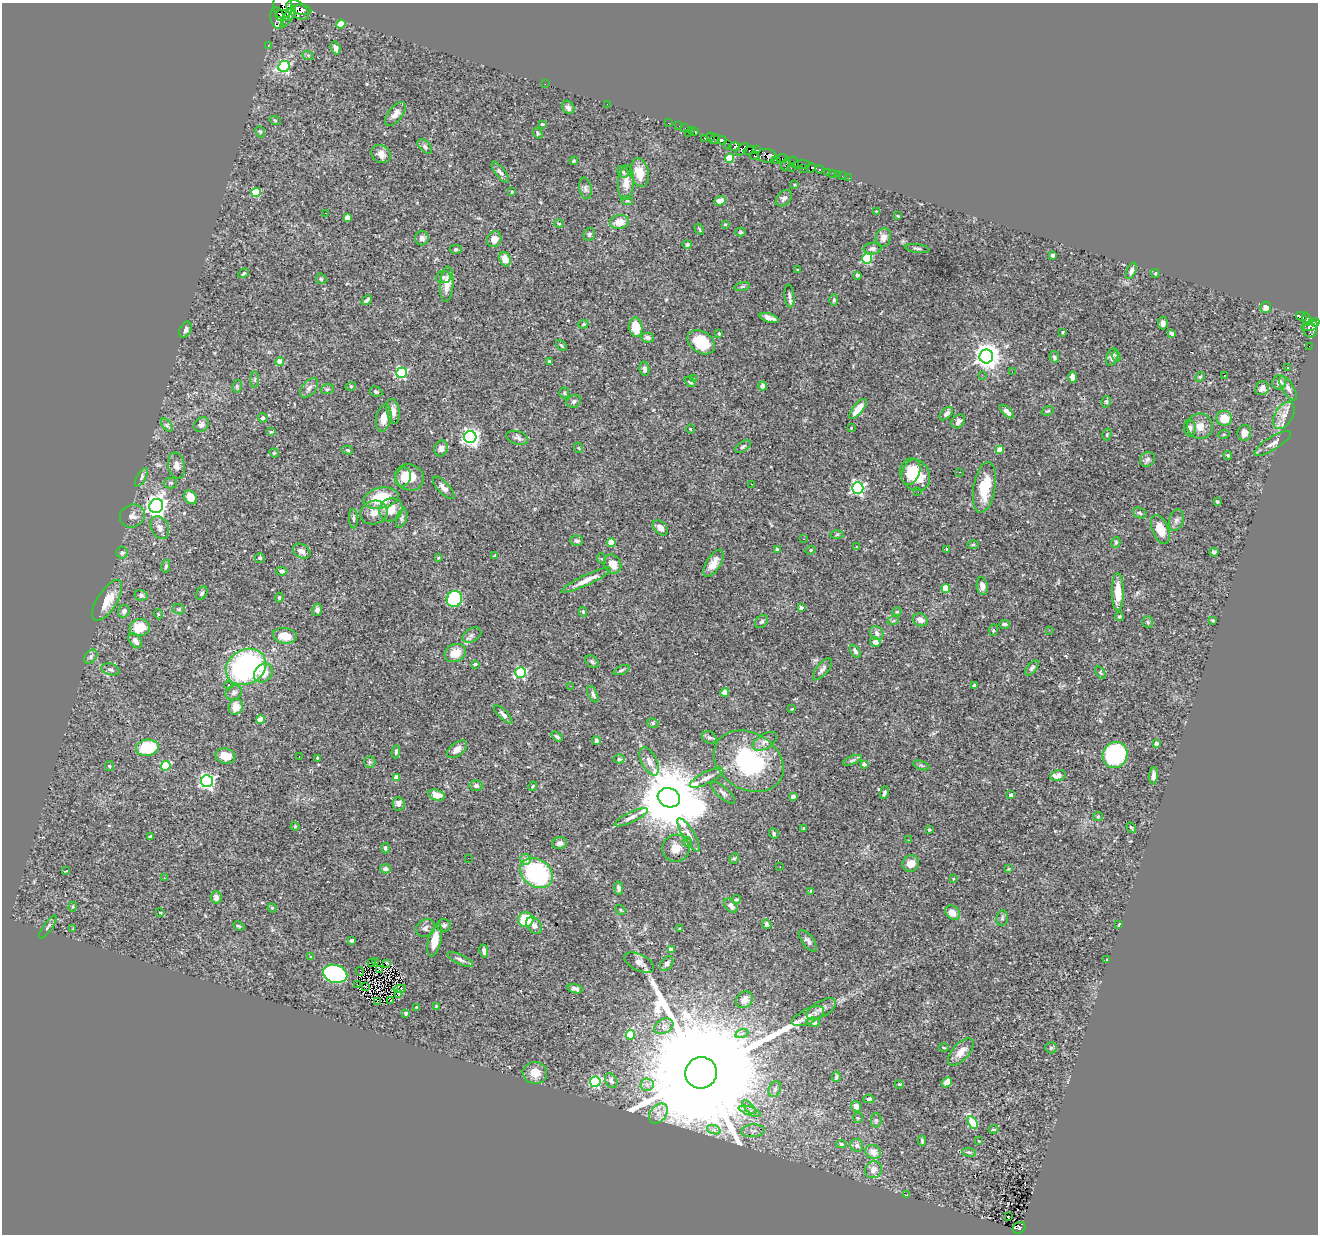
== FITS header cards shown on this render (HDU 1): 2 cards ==
NAXIS1  =                 1316
NAXIS2  =                 1232

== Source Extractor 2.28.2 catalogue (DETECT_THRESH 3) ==
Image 1316 x 1232 px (HDU 1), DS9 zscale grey, 1 PNG px = 1 image px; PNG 1320 x 1236 px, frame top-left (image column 1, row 1232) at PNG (2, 3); each listed source drawn as its Kron ellipse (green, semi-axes under 4 px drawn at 4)
Background 0.517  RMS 0.018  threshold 0.055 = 3 sigma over >= 5 px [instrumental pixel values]
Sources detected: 427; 2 with non-positive FLUX_AUTO (blend fragments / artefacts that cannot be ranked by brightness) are neither listed nor drawn; the other 425 listed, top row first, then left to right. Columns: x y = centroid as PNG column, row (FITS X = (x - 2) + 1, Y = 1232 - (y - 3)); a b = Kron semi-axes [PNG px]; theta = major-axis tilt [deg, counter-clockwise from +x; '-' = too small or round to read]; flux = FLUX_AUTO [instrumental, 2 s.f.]
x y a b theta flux
282 6 12 9 -84 4300
297 10 12 7 -37 7200
302 10 9 5 -5 2400
282 15 7 5 -4 2000
288 17 13 4 59 2300
277 18 11 6 -82 1200
341 24 4 4 - 26
268 45 3 2 - 13
335 48 6 4 -73 5.3
308 55 6 4 -19 1.7
284 66 6 5 - 150
545 84 2 2 - 3.8
607 104 2 2 - 2.9
568 107 7 5 -52 5.4
395 114 14 7 53 9.8
275 120 6 3 -19 1.4
668 123 2 2 - 9.3
542 124 4 3 - 0.96
679 126 2 2 - 10
685 128 2 2 - 9
691 130 2 2 - 13
695 131 3 2 - 28
260 132 6 4 -66 1.6
538 133 6 4 -59 1.4
688 133 2 2 - 61
711 137 4 3 - 330
705 139 2 2 - 9.8
715 139 5 3 - 200
722 140 4 4 - 720
728 145 2 2 - 11
425 146 9 5 -47 3.2
734 147 5 3 - 3400
742 149 7 4 44 520
750 150 6 4 18 380
757 150 4 3 - 200
381 154 10 8 -35 7.7
754 155 4 3 - 380
767 156 9 6 -8 780
730 158 4 4 - 55
782 158 5 3 - 460
776 160 4 3 - 240
574 161 4 3 - 1.2
794 162 6 3 -59 53
786 164 7 4 70 250
802 165 8 4 3 100
792 167 3 2 - 14
811 168 5 4 - 640
803 169 3 2 - 18
819 169 4 3 - 130
500 172 12 4 -53 4
623 172 6 5 - 2.4
828 172 3 3 - 35
639 173 14 9 -79 17
832 173 3 2 - 11
837 175 2 2 - 12
842 176 2 2 - 4
849 178 2 2 - 5.3
626 183 17 8 86 11
795 185 3 3 - 1.1
585 188 11 6 -79 3.8
512 192 3 2 - 0.92
256 193 5 4 - 52
784 198 9 6 46 4.2
627 201 6 4 -17 1.6
720 201 6 4 23 7.3
876 211 4 3 - 0.99
325 213 2 2 - 13
898 216 3 3 - 1.1
347 218 4 4 - 15
619 222 9 7 7 14
559 223 5 3 - 0.99
725 224 3 3 - 1.7
699 229 6 2 -60 1.1
741 232 5 4 - 1.9
589 234 7 5 57 2.6
883 237 9 7 73 8
422 238 7 7 - 5.3
494 239 8 7 - 8.2
687 245 4 4 - 2.7
873 248 9 5 6 4.5
917 248 12 3 -8 2.5
456 249 6 4 0 1.7
1053 255 4 3 - 3.8
505 259 7 5 -70 12
867 259 5 5 - 94
797 270 3 2 - 1
1131 271 9 4 66 4.2
244 273 6 3 32 1.4
1155 273 4 3 - 1.3
857 275 4 3 - 4.3
443 277 7 6 - 3.1
321 279 6 4 -44 1.8
447 284 18 6 86 13
742 286 8 4 9 2.1
789 296 11 5 -84 3.9
367 300 6 3 44 2.7
834 300 6 4 87 2.3
1266 307 5 5 - 8.7
1301 316 5 4 - 160
769 318 10 4 -18 7.3
1306 319 6 4 -80 250
1315 322 4 4 - 660
1163 323 6 4 -85 4.6
583 324 5 4 - 1.6
1310 326 8 4 15 410
636 327 10 6 -81 30
185 330 8 5 63 4.2
1310 330 7 7 - 360
1062 332 3 3 - 1.5
719 333 4 3 - 2
1171 333 4 3 - 6.6
648 338 6 5 - 3.9
701 342 15 10 -35 35
561 345 6 3 -45 1.6
1309 346 2 2 - 3.8
986 356 7 7 - 1200
1116 356 5 4 - 1.7
1054 357 6 4 -78 3.1
1112 357 9 5 70 5.3
280 361 4 4 - 11
549 362 4 3 - 1.6
1287 368 3 2 - 1.3
644 369 7 4 -84 4.6
1012 372 2 2 - 0.64
401 373 5 5 - 150
982 375 3 2 - 2
1224 376 2 2 - 0.84
1073 377 6 4 -88 5.8
1200 377 5 4 - 1.3
693 378 3 2 - 1.9
255 380 8 4 -90 2.3
690 382 6 4 -37 2.4
1279 382 7 6 - 7.4
237 386 6 5 - 2.1
351 386 5 3 - 1.3
763 386 4 4 - 4.5
309 388 11 6 50 5.2
1262 388 7 6 - 9.5
1288 388 14 6 -59 5.2
327 389 6 5 - 2.1
376 392 6 5 - 2
564 393 5 5 - 1.6
574 401 7 6 - 3.4
1106 402 6 4 78 1.8
858 409 12 5 50 14
393 411 12 6 -81 7.4
1048 411 6 4 19 2
1007 412 8 4 -45 5
946 414 8 5 45 4.7
1284 415 15 9 59 11
263 418 5 4 - 2.5
384 418 13 7 79 11
1224 418 8 7 - 23
958 421 7 6 - 4.5
201 424 8 6 38 4.1
167 425 7 4 -53 2.2
1200 426 13 12 - 13
851 428 3 2 - 0.79
1190 428 8 6 -87 4.2
690 429 4 3 - 1.1
271 432 5 4 - 1.4
1244 433 8 6 82 8.2
1107 434 6 4 75 1.8
1224 434 6 3 19 1.3
470 437 6 6 - 470
517 438 11 6 -16 4.6
1273 443 21 6 31 7.6
743 447 9 4 36 2.4
441 448 8 7 - 8.2
579 448 5 3 - 0.92
347 450 6 4 -17 1.7
999 450 4 4 - 20
274 453 5 4 - 1.2
1228 455 4 4 - 1.7
1147 460 8 7 - 3.4
176 466 13 8 -80 6.8
911 472 13 8 68 24
960 472 2 2 - 0.97
915 475 17 14 -55 43
141 477 10 4 61 2.9
403 477 10 7 71 6.9
410 477 14 13 - 21
170 483 6 5 - 2.1
751 484 2 2 - 0.67
984 487 25 11 80 41
444 488 14 5 -47 5.9
858 488 6 6 - 260
918 492 2 2 - 1.6
190 497 7 6 - 15
381 498 17 10 11 46
1217 502 4 3 - 1.4
156 506 7 6 - 650
391 510 12 11 - 18
374 513 14 11 18 11
1140 513 7 5 -21 2.9
132 516 12 11 - 7.2
402 518 10 5 73 2.7
353 519 10 4 -89 2.7
1176 520 11 7 74 4.5
160 528 12 8 -63 7.9
660 528 9 6 -43 7.4
1160 530 15 8 -68 20
837 534 6 4 2 1.8
803 539 2 2 - 2.1
577 541 6 5 - 3.2
611 542 4 4 - 26
1116 542 5 4 - 2.1
973 545 6 4 1 1.4
857 547 4 3 - 0.92
777 549 3 3 - 2.8
946 549 3 2 - 0.85
811 550 5 4 - 2.2
302 551 9 6 -32 6.5
1214 552 4 3 - 2.2
122 553 6 5 - 3.3
495 556 3 3 - 1.7
260 558 5 5 - 2.7
438 558 4 2 - 0.94
602 559 5 3 - 1
714 563 15 7 58 13
613 564 10 8 -58 14
166 566 6 4 78 2.3
282 571 6 4 -3 2.8
586 580 27 5 25 13
982 586 9 5 -81 5.8
946 589 4 4 - 31
1118 592 19 6 -90 23
202 593 7 5 61 2.9
141 595 7 5 -12 3.6
279 598 5 4 - 2
454 599 8 7 - 120
107 600 23 9 58 22
801 608 4 3 - 5.4
179 609 6 5 - 2.2
317 610 6 5 - 3.5
124 611 6 5 - 3.5
583 612 5 4 - 1.6
897 612 5 3 - 1.1
158 614 5 3 - 1
1119 616 4 4 - 2
920 620 8 6 -24 8.1
1213 620 3 3 - 1.7
893 621 6 3 18 1.6
762 622 7 5 45 2.5
1148 622 6 5 - 2
1005 624 5 3 - 2.9
140 628 10 8 12 26
993 630 6 3 82 1.2
1049 630 3 3 - 1.8
877 633 7 6 - 5.7
472 635 10 7 29 4.3
285 636 12 7 -8 20
135 641 8 5 -52 7.4
875 642 5 4 - 6.5
855 651 7 4 -57 3.2
455 653 11 9 23 17
91 657 8 5 51 3.1
592 662 7 5 -39 2.8
475 664 4 3 - 2.4
246 667 21 17 30 230
1032 668 9 4 49 2.7
110 669 9 5 -16 3.3
822 669 13 5 51 5
622 670 8 4 24 2.1
520 672 5 5 - 140
1100 672 7 4 -59 1.7
263 673 10 8 48 16
229 685 4 4 - 1.3
571 686 2 2 - 4.8
974 686 3 3 - 2.2
725 692 5 4 - 7.4
234 693 8 7 - 4.2
593 694 9 4 -65 3.4
236 707 8 7 - 14
792 709 3 2 - 1.2
503 714 12 4 -45 4
261 720 4 4 - 29
653 723 6 4 -16 2.2
557 736 6 3 -32 2.3
709 737 7 6 - 3
596 741 4 4 - 2.4
765 741 14 7 33 7.3
1156 743 4 3 - 5.5
147 748 11 8 8 56
457 749 11 6 39 7.3
396 752 6 4 83 2.2
1115 755 13 12 - 150
225 756 10 7 -15 17
299 757 2 2 - 0.67
317 758 3 2 - 1.1
619 759 5 4 - 2
852 760 10 4 23 2.6
649 761 15 7 -63 9.3
749 761 37 28 -31 140
370 762 6 5 - 2.5
864 764 4 4 - 6.3
921 765 8 3 -19 2.2
109 766 5 4 - 1.4
166 766 5 4 - 54
1058 776 8 5 14 14
1153 776 9 4 86 5.9
396 777 4 4 - 11
706 778 18 6 28 8.9
207 781 6 6 - 280
476 786 6 5 - 3.3
533 786 5 3 - 1.3
884 792 7 4 78 3.4
723 793 15 5 -41 4.6
437 795 8 5 -17 9.4
1011 795 4 3 - 5.1
793 796 4 4 - 8
669 798 11 9 -21 16000
399 804 6 6 - 6.8
1098 816 5 4 - 1.5
631 817 18 5 26 7.3
295 826 4 4 - 1.2
804 828 4 3 - 1.3
1131 828 6 2 -58 1.6
929 830 4 3 - 1.2
774 834 5 4 - 1.9
689 835 19 6 -58 9
150 836 3 3 - 2.9
909 840 2 2 - 0.86
687 842 5 4 - 1.8
560 843 7 6 - 3.7
385 848 5 4 - 2.9
676 848 14 13 - 14
468 858 2 2 - 2.5
734 858 5 4 - 1.6
526 859 5 5 - 9.5
911 864 9 7 39 9.9
780 867 2 2 - 0.83
385 869 5 5 - 3.7
1008 869 4 3 - 1
65 871 3 3 - 22
537 873 17 13 -37 140
164 878 3 2 - 1.9
953 879 3 2 - 0.98
619 888 7 4 -81 3.9
811 891 3 3 - 1.9
216 897 6 5 - 5.3
736 899 4 3 - 1.6
731 906 8 5 -50 7.8
73 907 5 4 - 1.5
272 908 5 4 - 1.6
620 910 6 3 -45 1.4
160 912 4 3 - 1
953 913 8 6 -37 11
1002 918 8 5 79 2.4
526 920 7 7 - 41
767 924 5 4 - 4.3
444 925 7 6 - 2.9
534 925 9 7 -47 6.7
1119 925 4 3 - 4.4
239 926 6 3 -26 1.4
48 927 14 4 54 2.6
425 928 10 8 36 4.6
73 929 3 3 - 0.94
680 929 3 3 - 1.9
351 940 4 3 - 2.5
435 940 16 6 77 19
808 941 13 6 -55 4.4
671 950 4 4 - 13
484 951 6 4 -79 3.6
311 957 4 4 - 1.6
460 959 14 4 -26 4.4
1107 960 4 2 - 0.83
376 962 3 2 - 0.068
639 962 16 8 -26 7.7
372 963 2 2 - 1.1
667 963 8 5 52 4
387 964 4 3 - 0.96
379 970 4 3 - 0.6
360 971 4 2 - 0.91
335 974 12 9 -16 190
357 985 4 2 - 1.3
365 986 2 2 - 1.2
400 989 6 3 9 2.9
575 989 8 4 -15 4.1
399 993 4 3 - 1.8
391 1000 3 2 - 0.67
744 1000 9 7 43 7.1
377 1001 3 2 - 1.4
436 1006 3 3 - 1.2
416 1007 4 3 - 1.3
821 1009 16 8 29 7.1
406 1013 4 4 - 2.1
808 1016 17 7 25 7.6
813 1022 7 4 -14 3.5
664 1026 10 7 30 5.4
742 1033 6 4 19 2.2
631 1035 5 4 - 44
944 1047 5 2 - 1.1
1051 1048 6 5 - 2.1
961 1052 17 8 48 12
535 1073 12 11 - 16
701 1073 16 15 - 110000
836 1077 5 3 - 1.9
611 1081 8 6 -63 5.2
595 1082 5 5 - 130
947 1082 6 4 42 10
899 1084 4 3 - 1.1
647 1085 6 6 - 5
775 1089 8 6 65 4
869 1099 5 3 - 2.4
856 1106 5 5 - 6
749 1107 9 3 -45 2.7
750 1111 11 3 -19 4.2
658 1113 11 7 52 8.7
858 1118 5 5 - 1.5
876 1120 7 5 90 2.8
973 1122 7 4 -60 50
994 1129 5 3 - 1.4
714 1130 7 4 -18 3.4
753 1131 12 6 4 5.3
922 1141 5 3 - 1.9
979 1141 3 3 - 0.85
841 1144 5 4 - 2.6
857 1145 7 6 - 4.7
873 1152 8 7 - 11
969 1152 7 3 -8 1.7
873 1170 9 8 - 8.6
906 1195 2 2 - 7.6
1008 1217 3 2 - 2.7
1019 1228 6 5 - 30
At the frame edge (FLAGS 8, measured only in part): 2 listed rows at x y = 282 6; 1315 322
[2 non-positive-flux detections neither listed nor drawn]